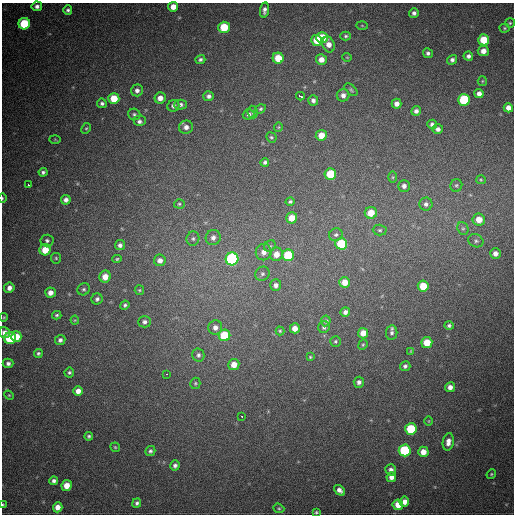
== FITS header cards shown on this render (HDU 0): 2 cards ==
NAXIS1  =                  512
NAXIS2  =                  512

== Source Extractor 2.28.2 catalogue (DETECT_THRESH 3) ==
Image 512 x 512 px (HDU 0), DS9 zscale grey, 1 PNG px = 1 image px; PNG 516 x 516 px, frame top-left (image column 1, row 512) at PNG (2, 3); each listed source drawn as its Kron ellipse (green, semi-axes under 4 px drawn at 4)
Background 794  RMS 23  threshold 67.6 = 3 sigma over >= 5 px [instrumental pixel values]
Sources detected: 157; all 157 listed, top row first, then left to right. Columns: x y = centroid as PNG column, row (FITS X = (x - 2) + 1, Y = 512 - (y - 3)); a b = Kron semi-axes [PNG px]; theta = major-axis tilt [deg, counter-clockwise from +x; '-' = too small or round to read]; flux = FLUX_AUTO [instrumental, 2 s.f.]
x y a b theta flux
37 6 5 5 - 5800
173 7 5 5 - 15000
68 10 5 4 - 3600
264 10 8 4 82 5300
414 13 5 4 - 5200
510 23 5 5 - 2100
24 24 6 5 - 77000
362 25 5 3 - 1300
224 27 5 5 - 52000
505 28 5 4 - 2000
346 36 5 4 - 2700
322 38 6 5 - 44000
317 40 5 5 - 32000
484 40 5 5 - 40000
329 44 8 6 -69 12000
483 51 5 5 - 12000
428 53 5 5 - 4300
468 56 5 4 - 5200
347 57 5 3 - 1100
278 58 5 5 - 33000
200 59 5 4 - 3500
321 60 5 5 - 12000
452 60 5 4 - 4400
482 81 5 4 - 1700
137 90 6 5 - 5800
351 90 8 4 -44 2600
479 94 4 4 - 7400
343 95 6 6 - 7300
209 96 5 5 - 5100
300 96 4 3 - 7100
114 98 5 5 - 35000
160 98 6 5 - 11000
313 100 5 5 - 5600
464 100 6 6 - 110000
102 103 5 4 - 3600
396 104 5 5 - 8100
180 105 6 5 - 4600
173 106 6 6 - 5400
508 108 4 4 - 11000
260 109 5 4 - 2400
416 111 5 4 - 5000
253 112 6 5 - 2700
134 114 6 5 - 3100
249 114 6 5 - 5100
139 121 6 5 - 4600
432 124 4 4 - 4700
186 127 7 6 - 8300
278 127 5 4 - 1600
86 128 5 4 - 2000
438 129 5 5 - 5200
321 135 5 5 - 19000
271 137 5 5 - 2400
55 139 6 4 -2 1500
265 162 4 4 - 3500
43 172 4 4 - 3700
330 174 6 5 - 55000
393 177 6 4 -90 1900
481 180 5 4 - 1700
29 185 3 2 - 2800
456 185 6 6 - 2700
404 186 6 6 - 6500
2 198 5 3 - 1500
66 200 5 5 - 6300
290 202 4 4 - 2800
179 204 5 4 - 2200
426 204 6 6 - 5400
371 213 6 6 - 24000
292 218 5 5 - 19000
479 220 6 6 - 18000
463 228 7 5 -68 3300
380 230 7 5 -1 2900
336 235 7 6 - 3600
213 238 8 7 - 7400
193 239 7 6 - 3800
47 240 6 6 - 3700
476 241 8 6 -25 3900
341 244 6 6 - 69000
120 245 5 5 - 5000
270 246 6 5 - 2500
45 250 5 5 - 27000
264 252 8 8 - 11000
495 253 5 5 - 8800
276 254 7 6 - 15000
288 255 6 6 - 78000
56 258 5 5 - 2100
117 259 5 4 - 1900
232 259 6 6 - 210000
160 260 6 5 - 7800
262 274 7 6 - 4300
105 277 6 5 - 17000
345 282 5 5 - 17000
276 285 6 5 - 5600
423 286 5 5 - 34000
9 288 5 5 - 7700
84 289 6 6 - 3300
139 290 5 4 - 1900
50 293 5 5 - 9500
97 299 5 5 - 4000
125 305 5 4 - 2800
345 312 5 4 - 5500
57 315 5 4 - 2600
4 317 4 3 - 1400
75 320 4 4 - 1400
326 321 5 5 - 3500
145 322 6 5 - 4900
449 325 5 4 - 3100
215 327 7 7 - 7600
324 327 6 5 - 3400
295 328 5 5 - 12000
280 331 4 4 - 1900
5 333 6 5 - 9300
363 333 5 5 - 17000
392 333 7 5 83 4200
224 335 6 5 - 65000
16 337 5 5 - 25000
10 338 6 6 - 86000
60 340 5 5 - 4800
335 341 5 5 - 2300
427 343 5 5 - 28000
363 345 5 4 - 2000
411 351 4 3 - 1300
38 353 4 4 - 2800
198 355 6 6 - 4400
310 357 3 3 - 1700
8 363 5 5 - 4600
234 365 5 5 - 15000
405 366 5 5 - 3800
69 372 5 5 - 2700
166 374 3 2 - 2200
359 382 5 5 - 5200
195 383 6 5 - 2200
450 387 5 5 - 8300
78 391 5 5 - 10000
9 395 5 4 - 1700
242 417 3 2 - 3500
429 421 5 3 - 1300
411 429 6 6 - 79000
89 436 4 4 - 3000
448 442 9 5 81 9500
115 447 5 4 - 1900
405 450 6 6 - 120000
150 451 5 4 - 3400
423 452 5 5 - 14000
175 465 5 4 - 4500
391 470 5 5 - 6400
491 474 5 4 - 1900
391 477 5 5 - 8200
54 481 4 4 - 4500
67 486 5 5 - 18000
340 490 6 4 -41 7700
404 502 5 5 - 10000
137 503 5 4 - 3600
3 505 3 2 - 1500
398 505 5 5 - 20000
58 507 5 4 - 12000
279 508 6 4 -20 2100
316 512 4 3 - 2100
At the frame edge (FLAGS 8, measured only in part): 3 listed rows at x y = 2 198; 3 505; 316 512